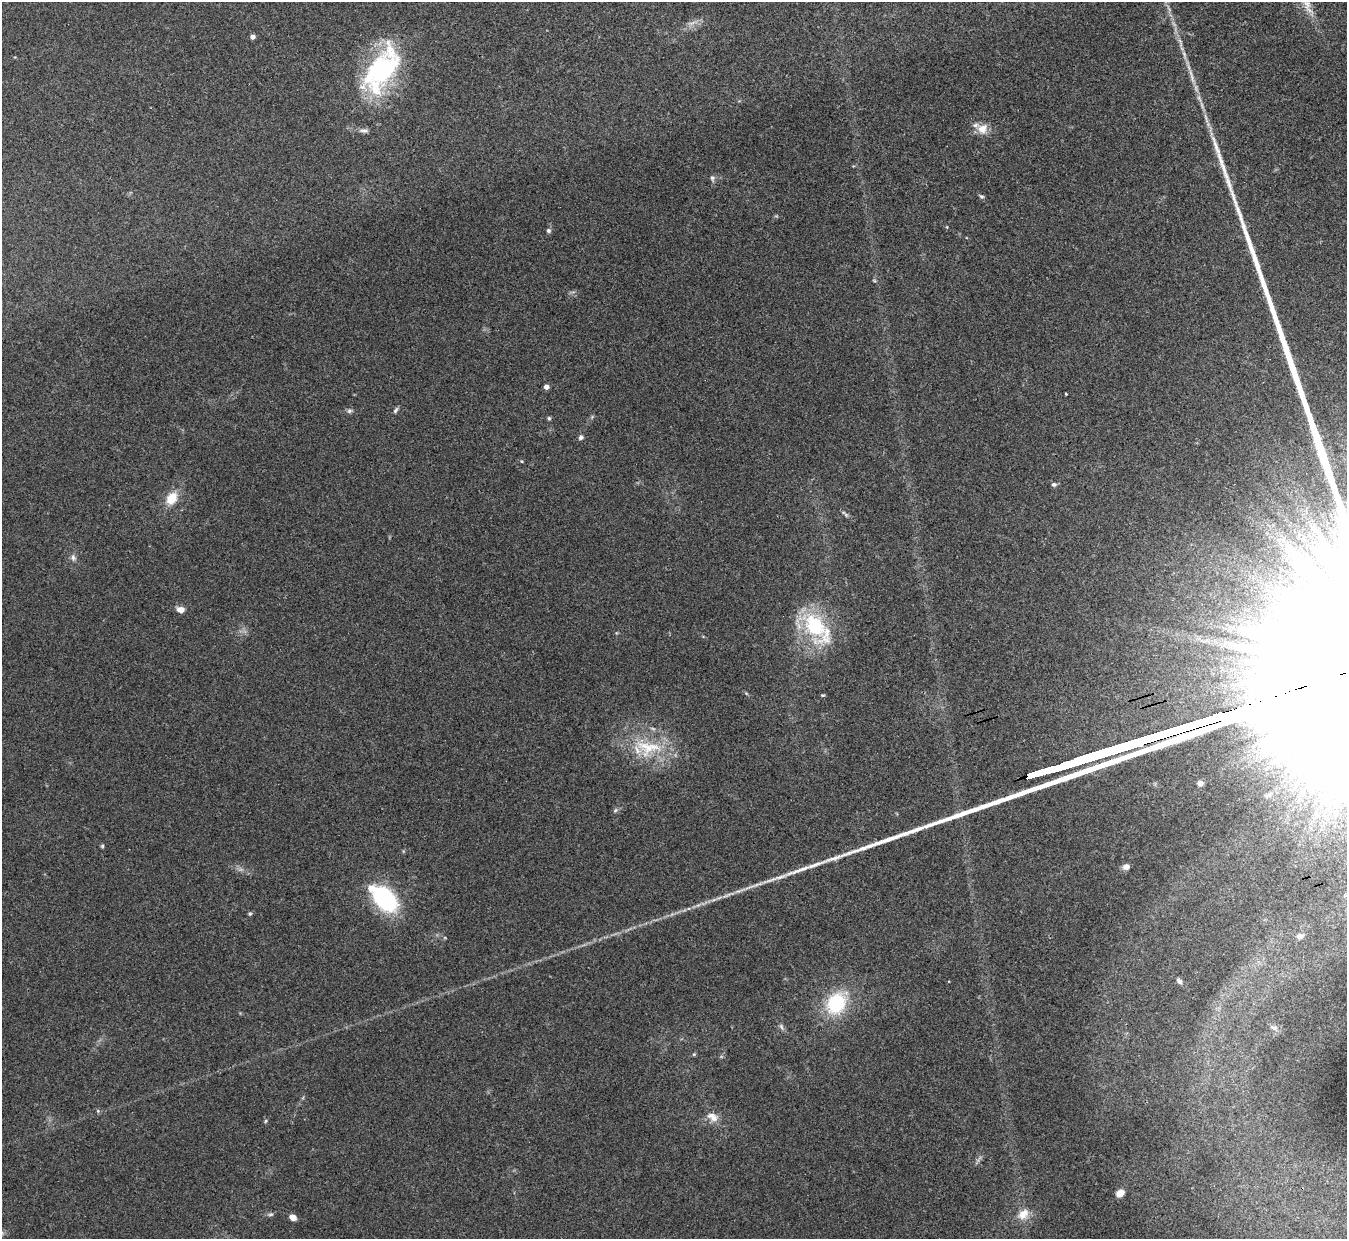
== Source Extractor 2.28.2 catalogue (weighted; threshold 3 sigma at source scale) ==
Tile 10 of 4 x 4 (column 2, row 3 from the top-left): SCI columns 1355-2699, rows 1395-2631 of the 5402 x 5386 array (HDU 1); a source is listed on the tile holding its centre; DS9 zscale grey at full resolution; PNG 1349 x 1241 px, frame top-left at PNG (2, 2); no overlay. Shown black and unused: <1% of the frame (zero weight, under 3 of 4 exposures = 1% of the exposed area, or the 3 px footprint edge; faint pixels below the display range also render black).
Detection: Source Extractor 2.28.2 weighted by HDU 2 'WHT'; one run over the whole footprint, this tile lists its part. Background 0.0565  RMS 0.0051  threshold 0.0227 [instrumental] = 3 sigma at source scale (4.5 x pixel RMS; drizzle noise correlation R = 1.50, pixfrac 1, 0.05/0.05 arcsec/px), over >= 5 px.
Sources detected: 46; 1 too faint to see at this stretch — not listed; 1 inside a brighter listed object's ellipse — not listed separately; the other 44 listed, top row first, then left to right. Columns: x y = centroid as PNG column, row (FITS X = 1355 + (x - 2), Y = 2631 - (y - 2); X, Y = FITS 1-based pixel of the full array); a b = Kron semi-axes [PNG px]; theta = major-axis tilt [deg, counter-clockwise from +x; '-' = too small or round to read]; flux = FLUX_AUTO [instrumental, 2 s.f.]
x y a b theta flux
692 23 9 4 31 1.7
253 37 4 4 - 2.8
382 69 62 30 59 72
1191 76 27 4 -75 4.6
1206 118 20 4 -74 3.2
982 129 14 12 49 5.8
364 130 13 6 -5 1.8
712 178 9 6 -83 1.3
982 196 7 5 -38 0.95
947 227 5 3 - 0.39
548 231 5 5 - 1.2
874 280 5 3 - 0.57
546 387 4 4 - 3.1
1066 394 3 2 - 0.38
395 410 9 4 53 1.1
349 411 7 6 - 1.2
549 418 5 5 - 0.72
581 437 6 5 - 1.4
522 461 4 4 - 0.5
1054 484 6 5 - 1.3
172 498 12 9 57 10
846 515 6 5 - 0.91
73 558 9 6 -85 1.7
180 609 9 6 -5 3.4
814 626 41 25 -64 39
648 748 42 23 -5 28
1200 783 4 4 - 5
1268 795 15 7 27 3
102 846 5 4 - 0.68
1126 867 7 6 - 2.7
384 898 26 14 -44 70
250 914 5 4 - 0.75
1300 936 9 6 5 2.3
1179 981 8 5 -49 1.3
836 1003 23 18 58 31
781 1027 8 5 -70 1.2
1274 1027 12 7 -18 2.2
694 1054 5 4 - 0.59
98 1111 5 4 - 0.71
712 1117 16 10 -31 5.1
266 1121 6 4 87 0.65
1120 1193 5 5 - 14
1023 1214 15 11 43 6.1
292 1217 7 5 -29 4.2
Unlisted compact peaks at least as high as the median listed source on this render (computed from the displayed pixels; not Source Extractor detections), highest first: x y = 835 858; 1221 161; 1216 147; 1228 182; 780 877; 823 695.